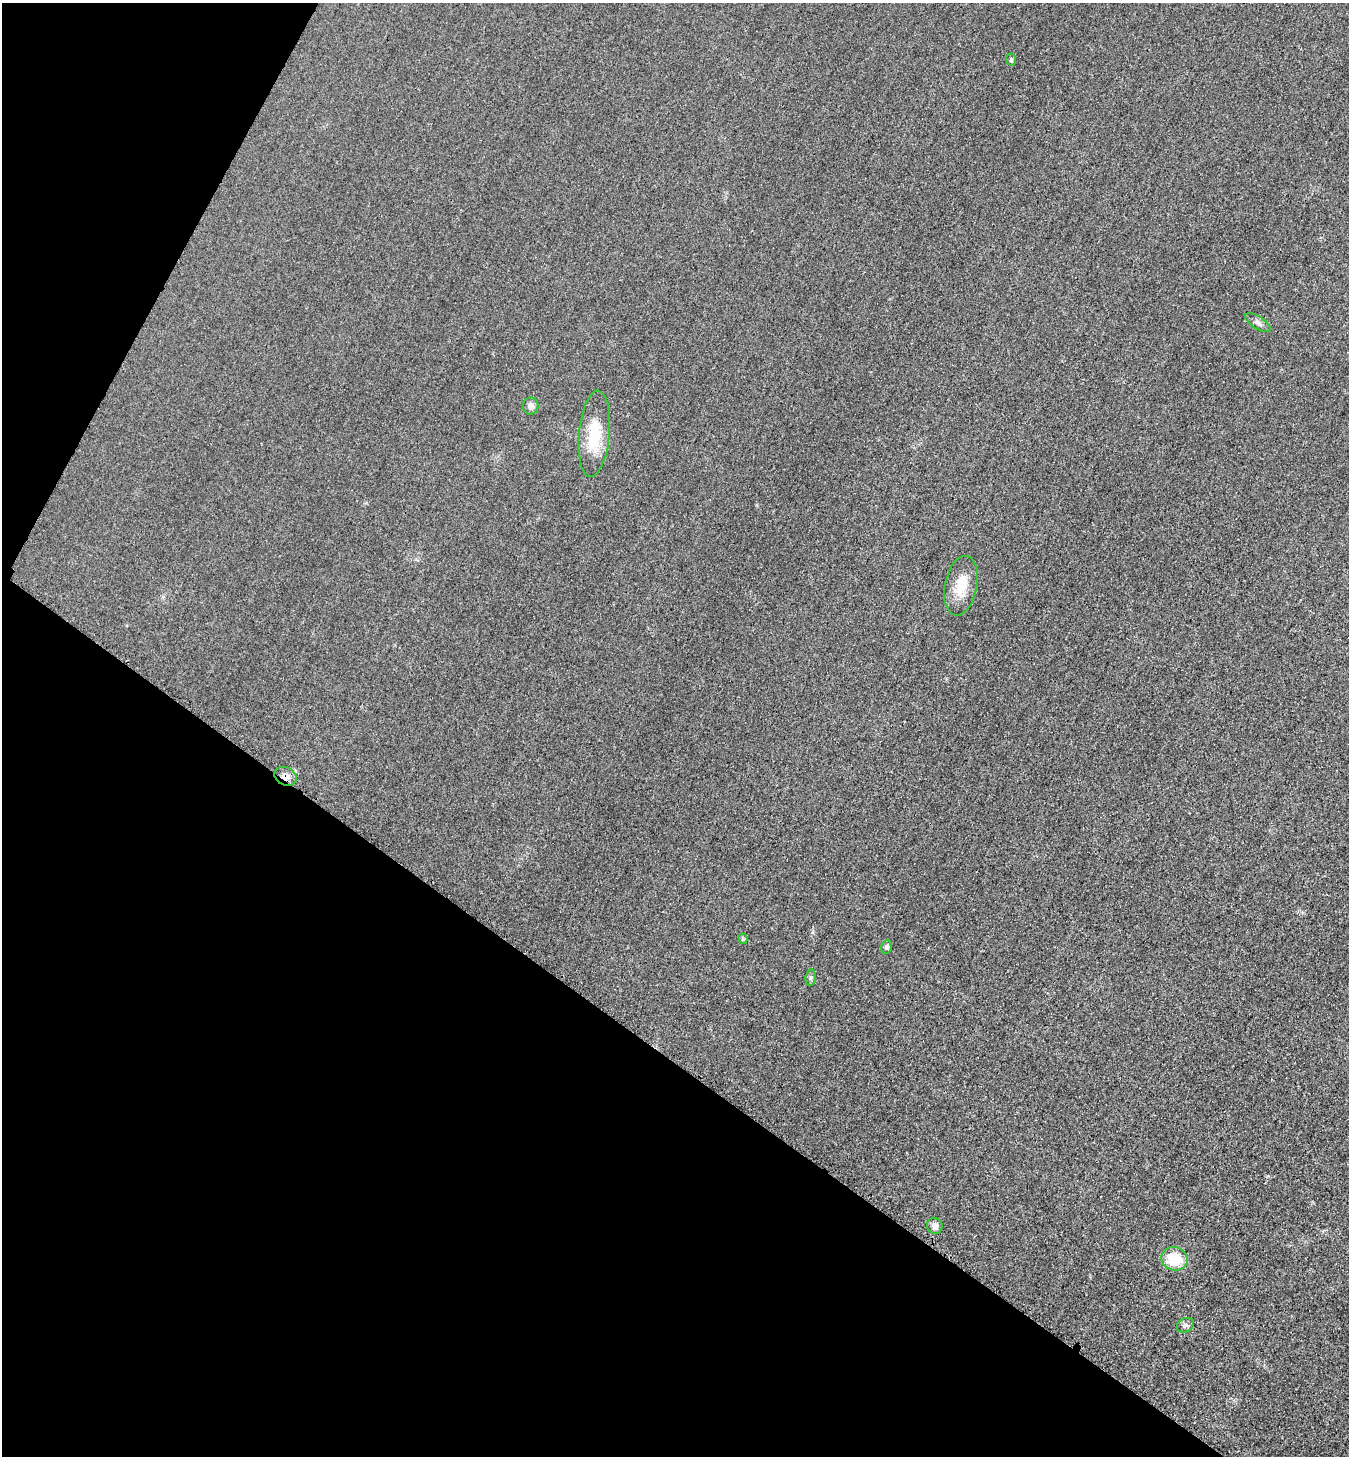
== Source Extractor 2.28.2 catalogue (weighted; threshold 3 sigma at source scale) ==
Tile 9 of 4 x 4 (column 1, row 3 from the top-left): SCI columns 390-1736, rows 1654-3107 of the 6023 x 6034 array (HDU 1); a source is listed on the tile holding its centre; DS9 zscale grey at full resolution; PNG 1351 x 1458 px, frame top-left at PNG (2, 3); each listed source drawn as its Kron ellipse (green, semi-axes under 4 px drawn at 4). Shown black and unused: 32% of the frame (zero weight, under 3 of 4 exposures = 2% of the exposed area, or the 3 px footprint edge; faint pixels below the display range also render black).
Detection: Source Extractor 2.28.2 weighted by HDU 2 'WHT'; one run over the whole footprint, this tile lists its part. Background 0.0262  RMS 0.0062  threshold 0.0281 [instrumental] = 3 sigma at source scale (4.5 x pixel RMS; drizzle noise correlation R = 1.50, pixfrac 1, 0.05/0.05 arcsec/px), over >= 5 px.
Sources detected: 12; all 12 listed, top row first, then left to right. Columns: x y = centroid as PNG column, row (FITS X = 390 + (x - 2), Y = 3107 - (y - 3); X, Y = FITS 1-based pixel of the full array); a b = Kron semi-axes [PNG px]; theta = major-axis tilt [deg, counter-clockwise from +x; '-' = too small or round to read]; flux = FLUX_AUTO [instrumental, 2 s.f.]
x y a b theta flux
1011 60 6 5 - 1.2
1258 323 14 6 -33 2.6
531 406 8 8 - 2.7
594 434 43 15 85 24
961 586 30 16 79 14
285 776 12 9 -28 4.4
743 939 5 4 - 0.96
886 947 7 5 68 1.7
811 977 8 5 83 1.3
935 1226 8 7 - 3.4
1174 1259 13 11 -15 19
1185 1325 9 7 26 1.9
Overlapping masked pixels (flux is a lower limit): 1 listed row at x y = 285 776